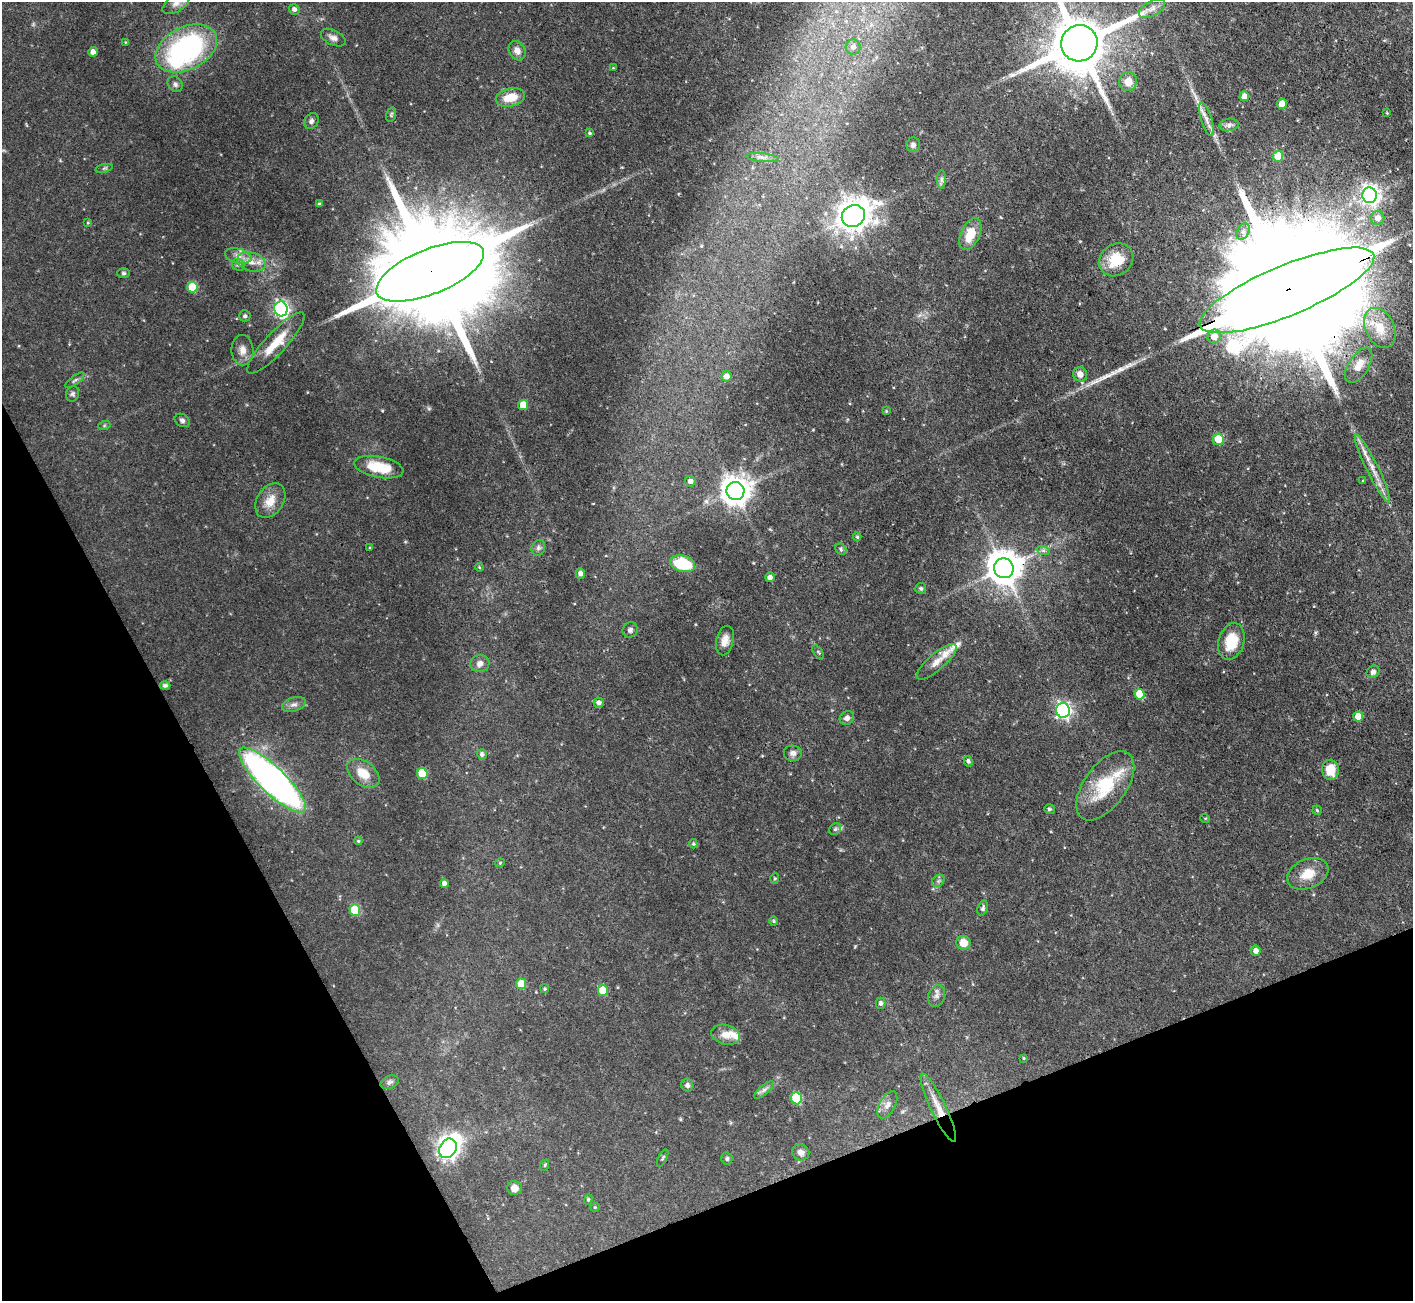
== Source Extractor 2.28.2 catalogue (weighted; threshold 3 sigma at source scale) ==
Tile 14 of 4 x 4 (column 2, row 4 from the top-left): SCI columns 1413-2823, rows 286-1584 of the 5648 x 5633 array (HDU 1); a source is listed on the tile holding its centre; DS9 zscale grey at full resolution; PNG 1415 x 1303 px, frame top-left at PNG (2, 2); each listed source drawn as its Kron ellipse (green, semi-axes under 4 px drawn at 4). Shown black and unused: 22% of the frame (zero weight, under 3 of 4 exposures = <1% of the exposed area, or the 3 px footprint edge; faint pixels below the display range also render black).
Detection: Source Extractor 2.28.2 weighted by HDU 2 'WHT'; one run over the whole footprint, this tile lists its part. Background 0.0568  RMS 0.0043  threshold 0.0194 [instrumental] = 3 sigma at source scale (4.5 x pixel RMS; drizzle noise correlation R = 1.50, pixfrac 1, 0.05/0.05 arcsec/px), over >= 5 px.
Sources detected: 142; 1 inside a brighter object's white glare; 2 long thin detections or spike segments (spike, bleed or trail) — neither listed nor drawn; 5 inside a brighter listed object's ellipse — not listed separately; the other 134 listed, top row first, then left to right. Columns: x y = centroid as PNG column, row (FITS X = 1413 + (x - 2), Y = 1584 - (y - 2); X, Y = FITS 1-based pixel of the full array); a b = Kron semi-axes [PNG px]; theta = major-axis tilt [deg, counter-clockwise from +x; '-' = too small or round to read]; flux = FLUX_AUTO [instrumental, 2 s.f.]
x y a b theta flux
176 3 15 8 33 2.9
294 9 5 5 - 1.4
1152 9 14 7 30 2.9
333 38 13 7 -24 2
125 42 4 2 - 0.27
1079 43 18 18 - 3400
853 47 7 7 - 2.1
186 48 33 21 27 79
517 51 10 8 -60 2.4
93 52 4 4 - 2.5
613 68 3 3 - 0.35
1128 82 9 8 - 5.3
175 84 9 6 -54 1.3
1244 96 5 4 - 3.8
511 97 15 9 13 8.3
1282 104 5 5 - 8
1387 113 4 3 - 0.33
391 115 7 5 74 0.71
1206 120 17 5 -72 2.9
311 121 8 6 51 1.4
1229 125 9 6 10 1.6
590 133 4 3 - 0.64
913 145 7 6 - 1.4
1278 156 5 5 - 10
762 157 16 4 -6 1.9
104 168 8 3 12 0.61
942 179 9 4 90 1.1
1370 195 8 7 - 220
319 204 4 3 - 0.72
853 216 12 10 33 520
1378 218 7 6 - 3.6
88 223 3 3 - 0.42
1243 232 9 6 63 1.8
970 234 17 9 65 9
238 256 13 7 -15 3
1116 260 18 15 39 12
251 262 14 9 -15 4.5
238 265 7 5 -41 0.94
430 272 57 22 22 19000
124 273 6 5 - 0.82
192 287 5 5 - 18
1287 290 94 25 22 39000
281 309 7 6 - 110
245 316 6 5 - 0.87
1380 328 21 14 -65 8.9
1214 336 7 6 - 4.8
276 343 40 10 47 11
242 350 15 11 -89 3.6
1359 365 20 10 58 5.8
1080 374 7 6 - 3
726 376 5 5 - 2.6
75 380 11 4 36 0.92
73 394 8 6 72 1
523 405 5 5 - 7.5
886 411 4 3 - 0.42
182 420 8 6 -33 1.2
104 426 6 4 19 0.59
1218 439 6 5 - 8.6
379 467 25 10 -11 14
1372 468 38 6 -64 6.2
690 481 5 5 - 1.7
1363 481 3 3 - 0.49
735 491 9 9 - 580
270 501 19 13 57 6
857 537 4 4 - 0.57
370 548 4 3 - 0.32
538 548 8 6 67 1.2
841 549 6 5 - 0.85
1043 550 7 4 -19 0.85
682 564 13 8 -15 18
479 567 4 3 - 0.38
1004 568 10 9 - 890
580 573 5 4 - 1.8
770 577 5 4 - 1.8
921 588 5 5 - 0.81
630 630 8 7 - 1.4
725 640 15 8 77 3.4
1231 641 18 13 73 13
818 652 8 4 -55 0.56
937 662 25 8 41 4.4
480 664 9 8 - 2.5
1373 672 7 5 44 1.4
165 685 5 4 - 0.88
1139 694 5 5 - 9
599 703 5 5 - 1.5
294 704 12 7 18 2
1063 710 7 7 - 110
1358 717 5 5 - 7
847 718 7 6 - 1.7
793 753 9 8 - 2.1
482 754 5 5 - 1.2
968 761 5 4 - 1
1330 770 10 8 -82 9.1
363 773 18 11 -37 7.2
422 774 5 5 - 16
272 780 44 13 -44 210
1105 786 40 21 54 22
1049 809 5 5 - 0.76
1317 810 5 4 - 0.46
1205 818 5 3 - 0.34
835 829 6 5 - 0.8
358 841 4 3 - 0.45
693 844 5 4 - 0.53
500 863 4 4 - 0.44
1308 874 21 14 24 7.9
775 879 5 4 - 0.56
938 881 7 5 45 1
444 883 4 4 - 1.9
983 908 7 5 72 0.96
355 910 6 5 - 19
774 921 4 4 - 0.51
963 943 7 7 - 5.8
1256 951 5 5 - 2.5
521 984 5 5 - 9.9
545 989 4 4 - 0.55
603 990 5 5 - 11
937 996 11 8 75 2.1
880 1003 5 5 - 1.3
726 1035 15 9 -16 4.3
1024 1058 4 3 - 0.39
390 1082 9 6 24 1.2
687 1085 6 6 - 1.1
764 1090 12 4 39 1.5
796 1098 6 5 - 24
887 1105 15 8 61 2.8
938 1108 37 7 -64 7.3
448 1148 10 8 61 270
801 1152 9 8 - 2.3
663 1158 9 3 63 0.59
727 1159 6 5 - 0.84
545 1165 6 3 72 0.45
514 1188 7 7 - 2.6
588 1199 5 4 - 0.54
595 1207 5 4 - 0.48
Overlapping masked pixels (flux is a lower limit): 5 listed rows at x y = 1079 43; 430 272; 1287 290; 1004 568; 938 1108
Isophote crosses this tile's border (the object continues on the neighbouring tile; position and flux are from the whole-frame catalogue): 3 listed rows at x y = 176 3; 1079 43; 1287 290